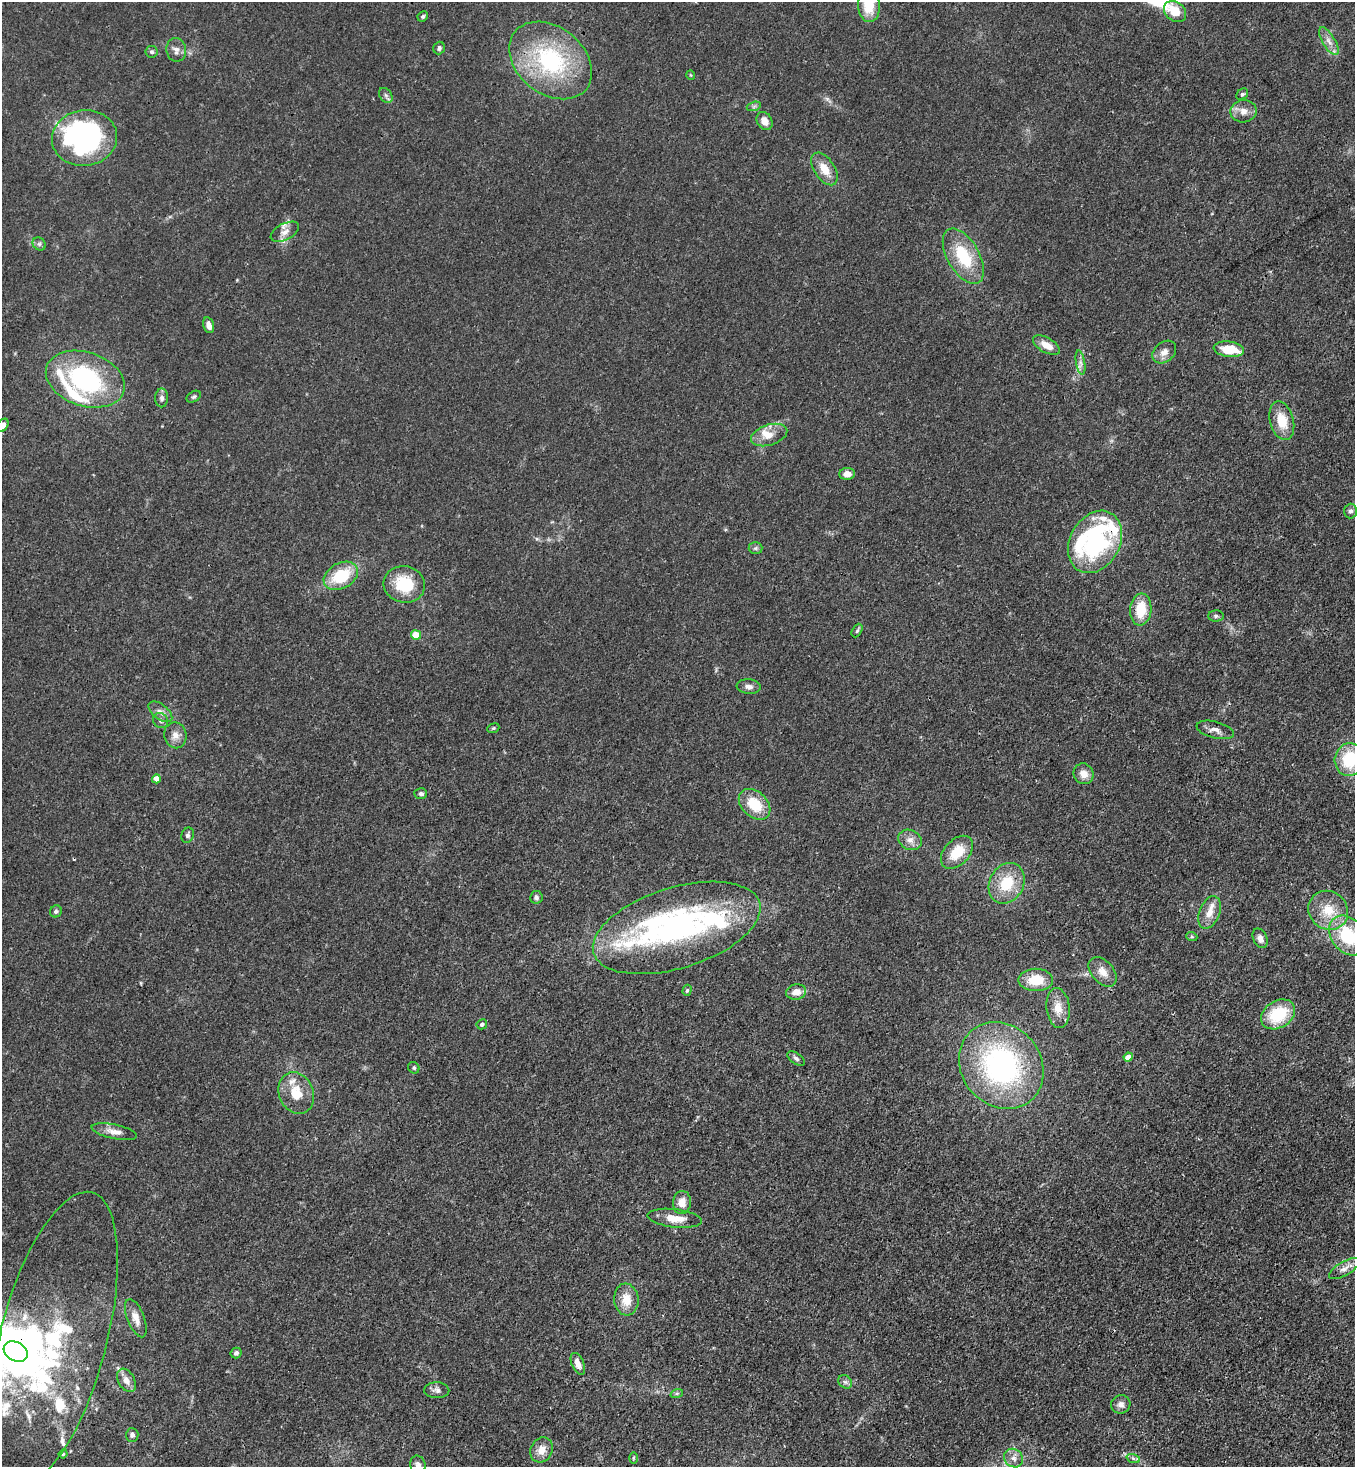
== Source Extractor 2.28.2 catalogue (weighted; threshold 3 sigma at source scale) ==
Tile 6 of 4 x 4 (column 2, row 2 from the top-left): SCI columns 1578-2930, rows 2994-4458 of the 6010 x 5988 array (HDU 1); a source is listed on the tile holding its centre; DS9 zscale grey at full resolution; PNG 1357 x 1469 px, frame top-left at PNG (2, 2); each listed source drawn as its Kron ellipse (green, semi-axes under 4 px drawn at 4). Shown black and unused: <1% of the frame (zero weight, under 3 of 4 exposures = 7% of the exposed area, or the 3 px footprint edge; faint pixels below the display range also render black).
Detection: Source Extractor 2.28.2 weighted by HDU 2 'WHT'; one run over the whole footprint, this tile lists its part. Background 0.0202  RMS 0.0027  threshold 0.0119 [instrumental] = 3 sigma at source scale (4.5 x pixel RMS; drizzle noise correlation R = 1.50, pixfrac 1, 0.05/0.05 arcsec/px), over >= 5 px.
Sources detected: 124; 6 inside a brighter object's white glare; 1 cosmic-ray / hot-pixel residue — neither listed nor drawn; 20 inside a brighter listed object's ellipse — not listed separately; the other 97 listed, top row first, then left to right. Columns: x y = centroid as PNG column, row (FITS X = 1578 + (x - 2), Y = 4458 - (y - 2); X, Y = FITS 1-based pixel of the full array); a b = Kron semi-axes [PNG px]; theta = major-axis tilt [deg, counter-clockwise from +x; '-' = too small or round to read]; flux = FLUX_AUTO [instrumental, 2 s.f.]
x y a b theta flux
869 6 16 11 -86 5.9
1175 11 12 9 -39 5.3
423 16 5 4 - 0.47
1329 41 16 6 -59 1.8
439 48 6 5 - 0.71
176 50 12 10 -79 1.6
152 52 6 6 - 0.57
551 60 46 33 -39 33
691 75 5 3 - 0.21
1242 94 6 5 - 0.58
386 95 8 6 -53 0.72
754 106 7 4 19 0.52
1244 111 13 11 8 2.3
765 121 9 7 -60 2.1
84 138 33 27 8 54
824 169 18 10 -57 4
285 232 15 8 28 1.9
39 244 7 6 - 0.68
963 256 30 16 -60 12
209 325 8 5 -76 1.6
1046 345 15 7 -29 3.1
1229 349 15 7 -7 7.3
1164 352 13 9 40 2
1080 363 12 4 -80 1.1
85 379 41 27 -18 38
194 397 8 5 30 0.52
162 398 9 6 89 1.1
1282 421 19 12 -75 5.9
3 425 7 5 58 1.2
769 435 19 10 18 3.3
847 474 8 6 2 2.3
1350 511 7 6 - 0.77
1095 542 33 25 61 40
755 548 7 6 - 0.61
341 576 18 12 28 12
404 584 21 18 -12 11
1141 609 16 10 85 7.7
1216 616 8 5 1 0.62
857 631 7 4 62 0.51
416 635 5 4 - 6.6
749 686 12 7 -7 1.3
160 712 14 7 -37 1.5
161 721 8 7 - 0.82
493 728 6 4 22 0.42
1215 730 19 8 -14 1.9
175 735 13 11 -78 2.2
1350 759 16 15 - 13
1084 774 10 9 - 2.4
156 779 4 4 - 3.3
421 794 6 5 - 0.73
755 804 18 12 -43 8
188 835 8 6 68 0.66
910 840 12 9 -26 1.9
957 852 19 12 46 6.7
1007 883 21 17 62 8.9
536 897 6 6 - 0.8
1328 910 20 19 - 7.5
56 911 6 5 - 0.65
1209 912 17 10 69 3
677 928 87 40 17 71
1348 935 22 16 -51 16
1192 937 5 3 - 0.32
1260 938 10 7 -66 1.3
1103 972 17 11 -49 2.8
1036 980 17 11 1 6.7
687 990 5 4 - 0.44
796 992 10 7 12 2.6
1058 1008 20 11 -84 3.6
1278 1014 18 13 32 12
482 1024 5 5 - 0.68
1128 1057 4 4 - 2.2
796 1059 10 5 -37 0.74
1001 1066 46 39 -50 57
414 1068 6 5 - 0.51
296 1093 21 17 -68 7.1
114 1132 23 7 -12 2.3
682 1202 11 9 83 3
674 1218 27 9 -7 4.3
1344 1269 17 6 30 1.8
626 1300 16 12 -84 4.1
136 1318 20 8 -68 2.5
53 1340 152 53 75 61
16 1352 13 9 -29 150
236 1353 5 5 - 0.79
578 1364 11 6 -67 2.1
126 1380 13 8 -59 2
845 1382 7 6 - 0.73
437 1390 12 8 -2 1.3
677 1393 6 4 19 0.43
1121 1404 10 9 - 1.5
132 1435 7 6 - 0.84
541 1450 13 11 63 2.9
63 1454 4 4 - 0.35
633 1458 6 3 90 0.31
1013 1458 10 8 -42 1.7
1133 1458 7 4 -19 0.54
418 1465 9 7 -74 1
Overlapping masked pixels (flux is a lower limit): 1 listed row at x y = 1095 542
Isophote crosses this tile's border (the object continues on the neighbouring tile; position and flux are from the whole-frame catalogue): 5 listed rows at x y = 869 6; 3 425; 1350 759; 1348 935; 418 1465